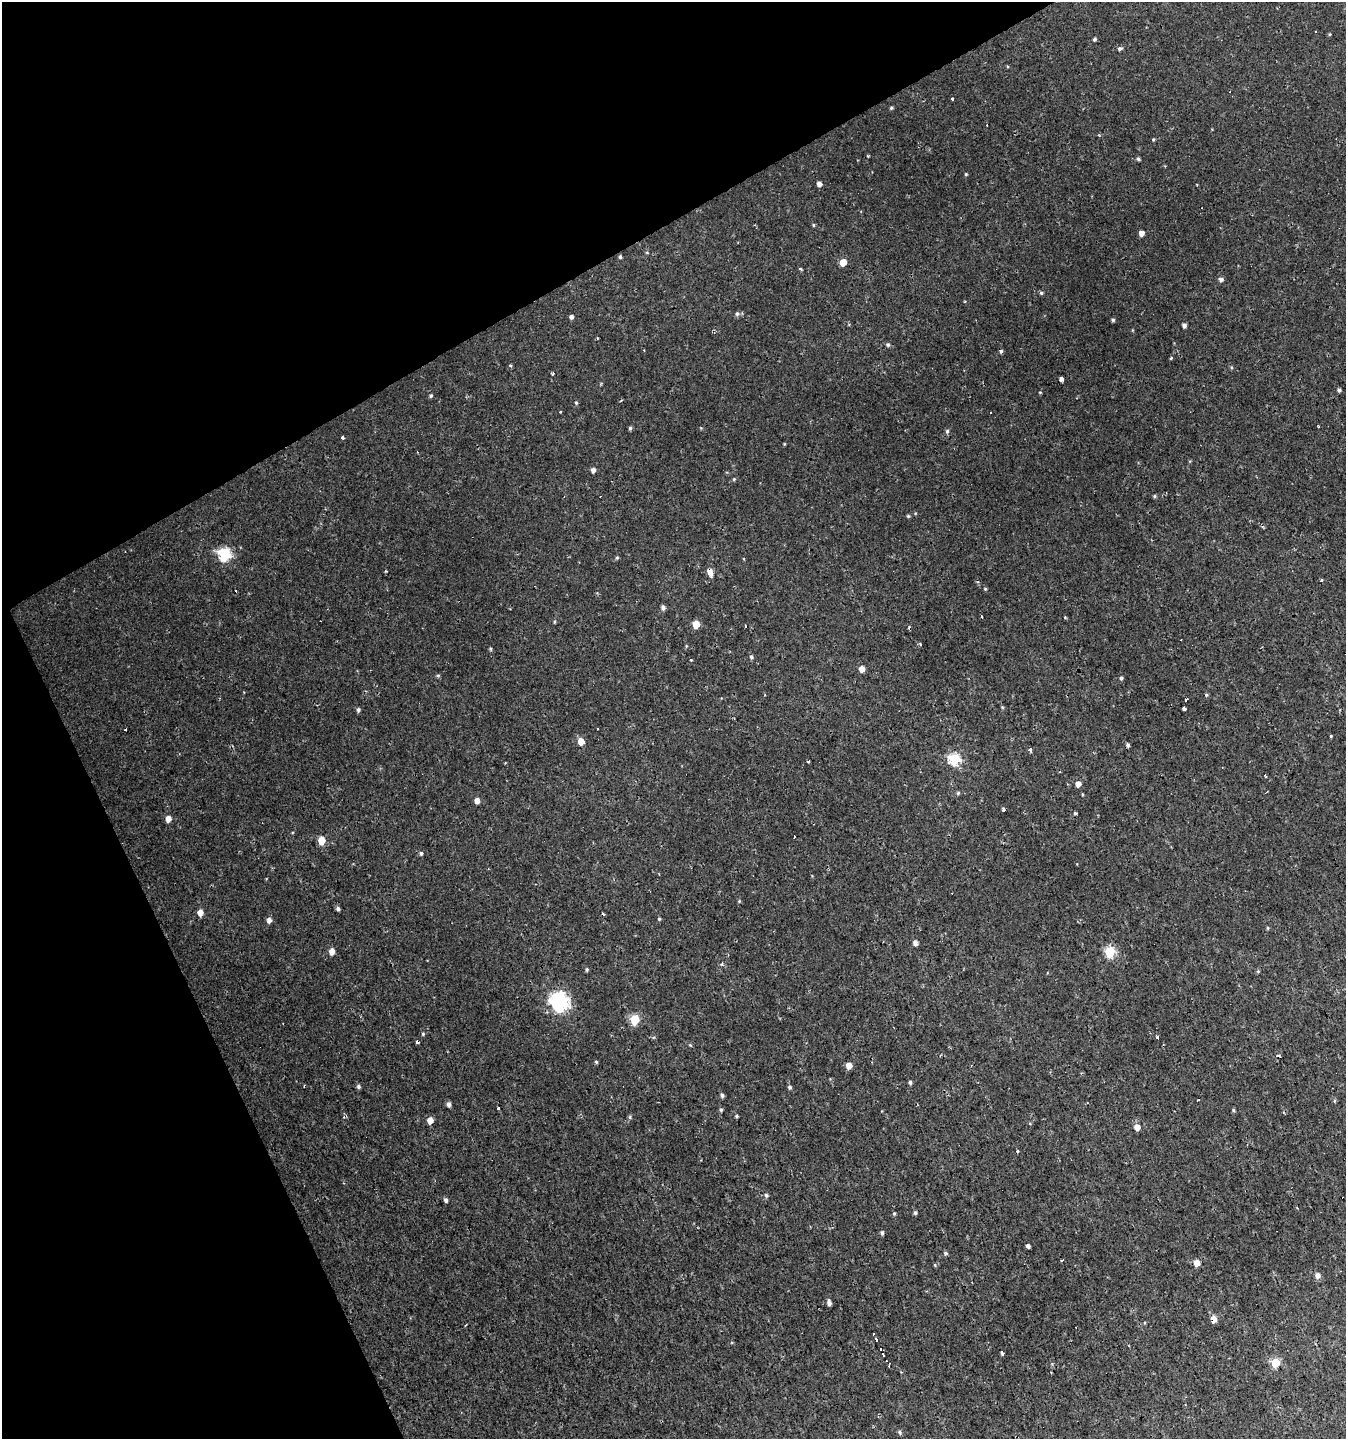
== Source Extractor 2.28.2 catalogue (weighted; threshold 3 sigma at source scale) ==
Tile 5 of 4 x 4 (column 1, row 2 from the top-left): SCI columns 156-1499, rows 2875-4311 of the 5629 x 5748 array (HDU 1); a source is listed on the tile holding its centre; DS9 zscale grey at full resolution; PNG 1348 x 1441 px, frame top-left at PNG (2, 2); no overlay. Shown black and unused: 25% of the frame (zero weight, under 2 of 3 exposures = <1% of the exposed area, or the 3 px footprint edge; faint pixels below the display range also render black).
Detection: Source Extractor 2.28.2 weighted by HDU 2 'WHT'; one run over the whole footprint, this tile lists its part. Background 0.00239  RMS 0.0018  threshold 0.00792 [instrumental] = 3 sigma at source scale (4.5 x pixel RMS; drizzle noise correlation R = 1.50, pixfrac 1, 0.0396/0.0396 arcsec/px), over >= 5 px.
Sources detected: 155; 1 inside a brighter object's white glare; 17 cosmic-ray / hot-pixel residue — not listed; the other 137 listed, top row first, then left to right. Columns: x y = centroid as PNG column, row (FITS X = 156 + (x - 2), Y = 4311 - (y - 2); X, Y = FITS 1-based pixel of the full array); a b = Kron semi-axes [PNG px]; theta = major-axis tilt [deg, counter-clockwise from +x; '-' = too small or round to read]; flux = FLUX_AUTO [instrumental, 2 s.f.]
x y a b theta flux
1094 39 4 4 - 0.34
1119 48 5 4 - 0.4
952 99 3 3 - 2.9
891 108 4 4 - 0.26
1153 139 4 3 - 0.19
868 156 4 3 - 0.16
1138 159 4 4 - 0.32
966 174 3 3 - 0.21
819 184 4 4 - 0.82
813 225 5 3 - 0.19
1141 233 4 4 - 1.1
647 253 5 3 - 0.16
620 257 5 4 - 0.27
843 262 5 5 - 2.5
801 269 4 3 - 0.25
1221 279 5 5 - 0.58
1041 293 5 4 - 0.28
737 314 6 6 - 0.44
571 317 4 4 - 0.51
1113 320 4 4 - 0.26
1184 325 5 4 - 0.54
888 345 5 5 - 0.32
1001 351 5 4 - 0.34
1171 358 3 3 - 0.68
510 365 5 3 - 0.17
1231 367 5 3 - 0.18
553 374 3 3 - 0.39
1061 379 4 3 - 2
1339 390 4 4 - 0.36
1040 392 4 4 - 0.14
431 396 5 4 - 0.25
621 400 3 3 - 0.21
576 403 5 4 - 0.24
560 411 3 3 - 0.41
1318 427 4 2 - 0.17
630 428 5 4 - 0.3
947 431 6 5 - 0.34
343 438 3 3 - 0.42
784 444 4 3 - 0.14
593 470 5 4 - 0.68
734 479 4 4 - 0.2
1155 496 5 4 - 0.25
908 516 4 4 - 0.22
225 554 6 6 - 23
617 558 5 4 - 0.25
744 559 4 3 - 0.12
710 572 9 5 -68 1.4
1321 580 3 3 - 0.37
985 589 4 4 - 0.19
663 607 5 5 - 0.56
982 616 3 3 - 1.1
1065 617 4 3 - 0.15
555 622 6 3 82 0.2
696 624 5 5 - 3.8
745 626 3 2 - 0.17
920 644 4 3 - 0.19
490 649 5 4 - 0.22
751 657 5 5 - 0.32
690 660 3 3 - 0.36
862 669 5 4 - 1.4
438 675 5 4 - 0.22
1121 678 4 4 - 0.32
1206 695 5 4 - 0.22
1186 699 4 2 - 0.31
1184 709 4 4 - 0.93
358 710 5 4 - 0.38
125 729 3 2 - 0.26
1331 736 3 3 - 0.23
581 741 6 5 - 1.9
1128 745 5 3 - 0.41
1030 749 3 3 - 1.1
955 759 6 6 - 17
808 761 3 3 - 1.1
1265 775 3 3 - 0.42
1078 784 5 5 - 1.2
958 793 5 4 - 0.24
1082 794 4 3 - 0.16
477 801 5 4 - 1.1
1003 809 4 3 - 0.4
1075 813 3 3 - 0.38
168 819 5 5 - 1.4
794 837 3 2 - 0.16
321 840 6 5 - 3.8
421 853 5 4 - 0.32
739 901 4 4 - 0.18
338 909 5 4 - 0.42
200 912 6 5 - 1.4
659 919 5 4 - 0.21
269 920 5 5 - 0.91
1267 928 5 3 - 0.18
916 943 5 4 - 1.1
332 951 6 5 - 1.4
1109 952 6 5 - 12
722 964 5 3 - 0.19
587 969 5 4 - 0.26
1258 971 5 3 - 0.17
559 1003 8 7 - 39
635 1020 6 5 - 9.1
423 1034 4 4 - 0.23
1157 1037 3 3 - 0.73
690 1045 6 3 -18 0.16
596 1062 4 3 - 0.26
849 1066 5 4 - 1.9
910 1082 5 4 - 0.34
358 1087 5 5 - 0.37
790 1087 5 4 - 0.39
722 1095 4 4 - 0.45
1334 1101 5 3 - 0.18
449 1104 5 4 - 0.67
498 1108 3 3 - 3.9
721 1110 4 4 - 0.28
1233 1110 5 4 - 0.22
736 1116 5 3 - 0.22
630 1117 5 5 - 0.25
430 1120 5 5 - 1.5
1137 1127 5 5 - 1.6
1017 1151 4 3 - 0.17
701 1160 2 2 - 0.15
766 1195 6 5 - 0.35
446 1200 5 4 - 0.47
894 1213 5 4 - 0.23
882 1233 5 4 - 0.39
1028 1246 4 4 - 0.51
945 1253 5 4 - 0.34
1062 1260 3 2 - 0.37
1197 1263 5 5 - 1.9
935 1265 5 4 - 0.18
1317 1275 6 5 - 0.79
829 1303 6 4 -83 0.71
1214 1319 6 5 - 1.6
465 1324 5 2 - 0.18
876 1340 3 3 - 64
1002 1353 3 3 - 0.77
884 1355 4 3 - 210
1275 1363 5 5 - 8.4
889 1366 3 3 - 19
900 1432 6 4 -45 0.32
Overlapping masked pixels (flux is a lower limit): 2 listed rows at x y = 710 572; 1214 1319